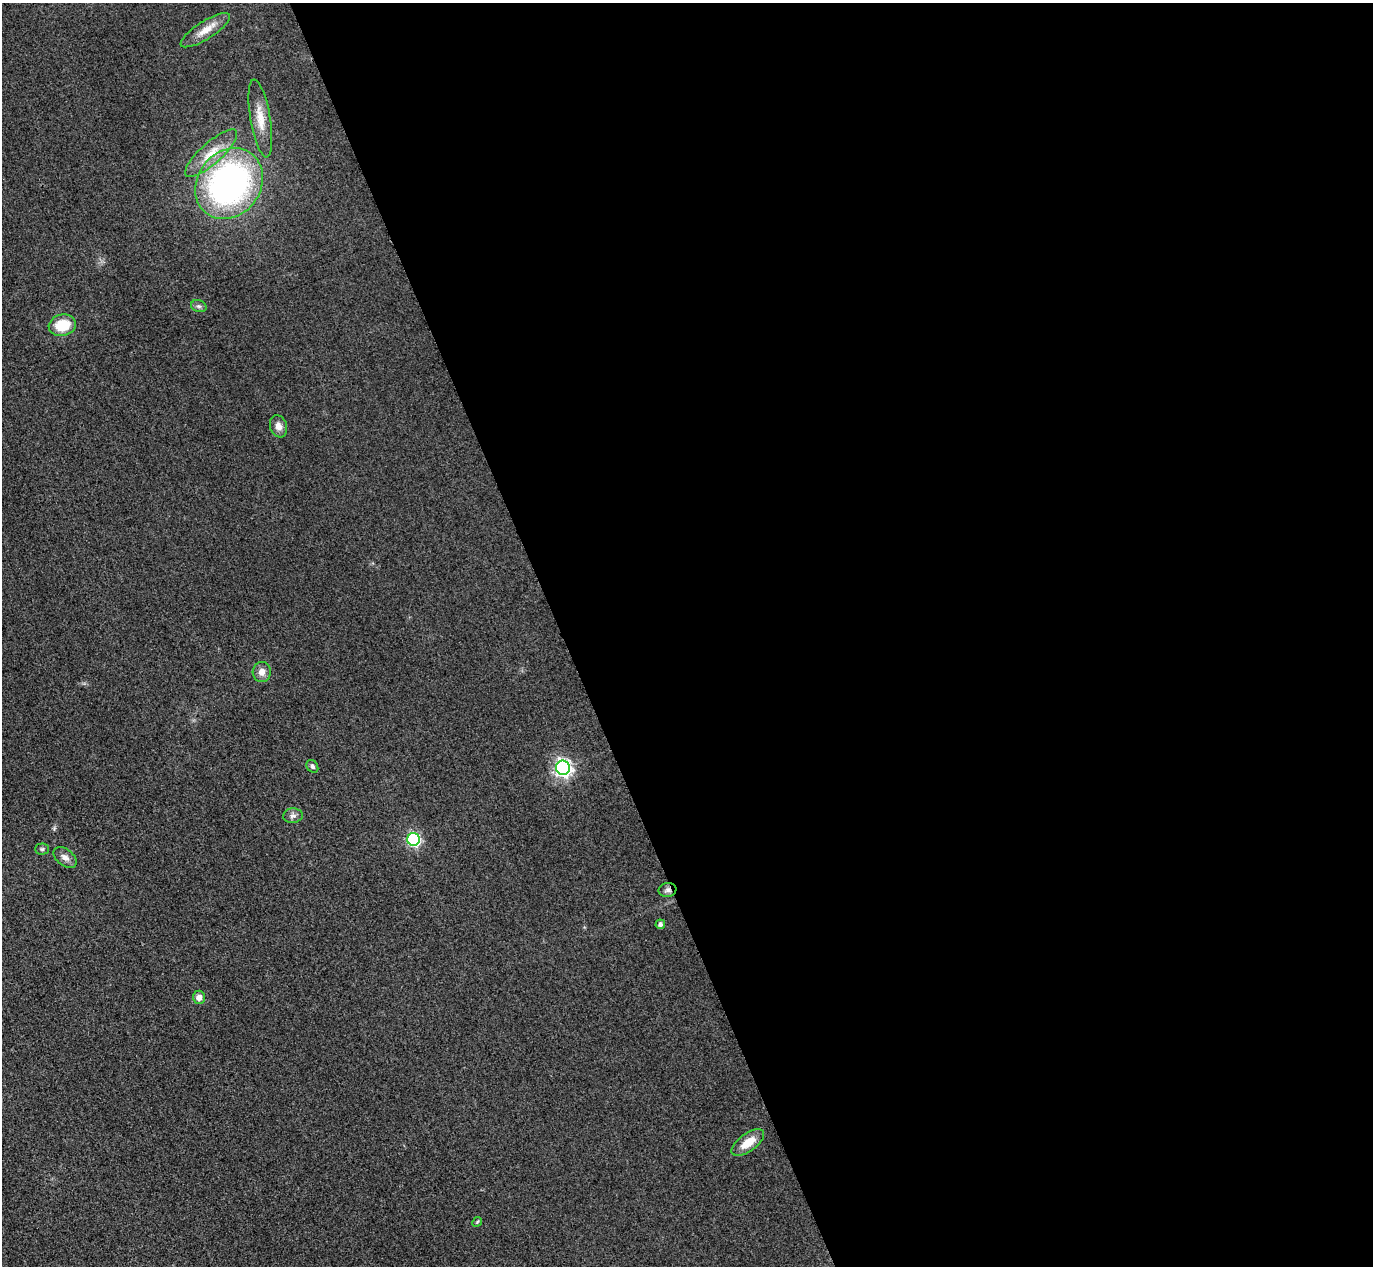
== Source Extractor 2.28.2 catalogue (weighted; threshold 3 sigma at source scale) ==
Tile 8 of 4 x 4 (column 4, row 2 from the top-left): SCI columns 4145-5515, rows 2833-4096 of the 5546 x 5533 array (HDU 1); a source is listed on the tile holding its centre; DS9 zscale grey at full resolution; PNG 1375 x 1268 px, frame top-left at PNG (2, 3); each listed source drawn as its Kron ellipse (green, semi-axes under 4 px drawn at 4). Shown black and unused: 59% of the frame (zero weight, under 3 of 4 exposures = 3% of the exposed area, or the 3 px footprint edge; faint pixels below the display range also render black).
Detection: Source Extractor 2.28.2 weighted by HDU 2 'WHT'; one run over the whole footprint, this tile lists its part. Background 0.148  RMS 0.019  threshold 0.0859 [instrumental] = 3 sigma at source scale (4.5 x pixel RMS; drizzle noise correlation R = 1.50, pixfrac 1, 0.05/0.05 arcsec/px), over >= 5 px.
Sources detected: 19; all 19 listed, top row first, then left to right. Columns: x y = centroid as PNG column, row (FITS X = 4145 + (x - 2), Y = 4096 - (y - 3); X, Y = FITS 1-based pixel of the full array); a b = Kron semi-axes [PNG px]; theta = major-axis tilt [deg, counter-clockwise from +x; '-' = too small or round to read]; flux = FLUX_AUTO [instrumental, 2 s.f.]
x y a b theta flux
205 30 28 9 32 27
260 118 39 10 -81 37
211 153 33 10 42 41
229 184 37 31 51 600
199 306 8 6 -19 5
62 325 14 10 14 57
278 426 11 8 -70 13
262 672 10 9 - 14
312 766 7 5 -55 4.6
563 768 7 7 - 710
293 816 10 7 4 7.3
413 839 6 6 - 290
42 849 7 5 1 3.7
65 857 13 8 -39 12
667 890 9 7 10 6.6
660 924 5 4 - 5.8
199 997 6 6 - 12
748 1142 19 9 36 32
477 1222 5 4 - 2.2
Overlapping masked pixels (flux is a lower limit): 1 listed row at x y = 667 890